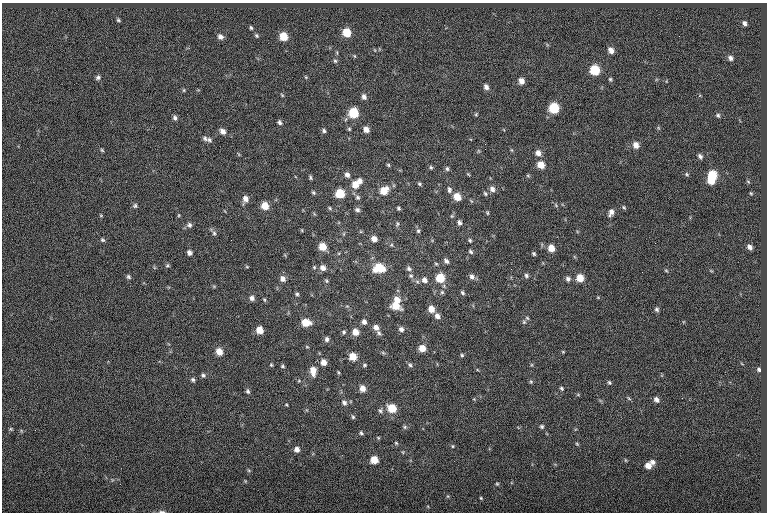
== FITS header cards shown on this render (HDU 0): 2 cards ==
NAXIS1  =                  765
NAXIS2  =                  510

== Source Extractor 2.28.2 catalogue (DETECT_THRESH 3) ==
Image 765 x 510 px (HDU 0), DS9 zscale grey, 1 PNG px = 1 image px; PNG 769 x 514 px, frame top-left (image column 1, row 510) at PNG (2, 3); no overlay
Background -0.0188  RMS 6.7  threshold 20.2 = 3 sigma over >= 5 px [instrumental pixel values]
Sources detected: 176; all 176 listed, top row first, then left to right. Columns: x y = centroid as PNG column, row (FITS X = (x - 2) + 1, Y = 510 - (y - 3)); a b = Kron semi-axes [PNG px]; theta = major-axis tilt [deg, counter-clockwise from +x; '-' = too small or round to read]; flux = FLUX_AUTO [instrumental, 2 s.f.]
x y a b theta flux
118 20 4 3 - 570
744 23 5 4 - 1300
251 28 5 4 - 630
346 33 7 7 - 8900
256 36 5 5 - 670
283 36 7 6 - 7800
220 37 7 7 - 1700
611 50 7 5 -54 2600
354 56 5 3 - 450
730 58 6 5 - 1400
335 61 5 5 - 760
595 70 7 6 - 16000
98 77 6 5 - 1000
306 77 5 5 - 450
610 79 6 4 -63 640
521 81 6 5 - 2700
486 87 7 5 -61 1600
184 90 5 4 - 530
282 95 6 3 -46 490
364 97 7 6 - 1600
554 108 7 6 - 20000
354 113 7 7 - 15000
476 114 5 4 - 510
718 115 6 5 - 850
175 118 6 5 - 1200
280 122 6 5 - 1100
349 129 4 4 - 560
366 129 6 5 - 2700
223 131 7 6 - 2100
324 131 5 5 - 860
205 138 7 6 - 1200
209 140 8 6 -30 1200
485 144 2 2 - 230
636 145 7 6 - 3200
485 149 2 2 - 560
102 150 5 4 - 560
512 150 6 3 -70 530
538 153 7 6 - 2600
700 156 6 5 - 1200
388 165 5 4 - 590
541 165 7 6 - 5400
431 167 5 4 - 650
447 169 7 5 -89 860
468 174 5 4 - 440
687 174 6 5 - 600
347 175 7 6 - 1600
712 175 7 7 - 14000
528 176 6 4 -1 550
310 177 5 4 - 650
360 181 7 5 -78 1800
711 181 6 5 - 6100
748 181 5 3 - 460
419 184 5 4 - 680
355 185 8 7 - 5000
492 189 7 6 - 2100
449 190 9 6 -81 1400
384 191 8 7 - 6800
313 193 5 5 - 670
340 193 6 6 - 13000
751 193 4 3 - 460
485 194 6 4 -62 680
358 197 6 5 - 970
457 197 7 6 - 6100
245 199 8 6 74 2600
556 205 7 4 -54 610
135 206 7 6 - 920
265 206 7 6 - 6200
624 207 6 4 -46 580
330 208 5 4 - 590
398 208 4 3 - 710
357 210 7 5 -17 1200
611 212 8 5 64 2200
487 213 6 4 -70 540
101 215 6 4 0 420
459 222 6 5 - 1200
397 224 7 4 82 690
189 225 7 6 - 1300
302 230 5 3 - 350
418 231 6 5 - 820
214 233 6 5 - 970
374 239 6 6 - 2900
103 240 6 5 - 760
470 240 4 4 - 650
322 247 7 6 - 6800
750 247 6 5 - 1700
551 248 6 6 - 5000
189 252 5 5 - 1700
471 252 6 4 -45 860
534 254 4 4 - 690
446 261 6 5 - 1400
167 265 6 5 - 660
247 267 5 3 - 400
314 267 5 4 - 540
323 268 7 6 - 2400
379 268 10 8 0 13000
409 268 8 6 -45 1200
666 270 5 3 - 490
526 275 5 5 - 990
411 276 7 6 - 1200
128 277 6 5 - 880
472 277 8 6 -66 1700
283 278 6 5 - 2700
440 278 7 6 - 12000
580 278 6 6 - 6700
568 279 6 6 - 1400
424 280 8 7 - 2200
326 281 6 4 -56 650
442 292 5 5 - 710
462 293 6 5 - 780
297 294 5 5 - 700
598 297 4 4 - 420
252 298 6 5 - 1700
264 300 5 4 - 500
397 300 8 7 - 3600
396 306 10 7 -23 6800
431 309 7 6 - 4300
657 309 6 5 - 990
437 316 7 6 - 2200
527 318 6 5 - 610
364 322 6 5 - 1700
524 322 6 6 - 730
306 323 8 6 -11 8000
376 327 7 6 - 2500
401 329 6 6 - 1600
260 330 6 6 - 5800
344 332 6 5 - 850
355 332 7 6 - 4200
379 333 8 5 -40 1100
327 339 7 6 - 1200
307 347 5 3 - 410
422 348 6 6 - 5200
219 351 7 6 - 4700
563 352 4 4 - 430
383 353 6 4 -43 600
462 355 4 4 - 660
353 356 6 6 - 6600
323 362 7 6 - 3000
271 365 5 4 - 550
364 365 5 4 - 600
410 365 6 5 - 930
282 366 5 4 - 630
759 369 4 3 - 860
313 371 9 6 -81 4800
338 372 5 3 - 470
203 375 6 5 - 930
193 380 5 5 - 920
299 381 5 3 - 490
531 382 6 4 70 660
609 382 5 4 - 730
362 388 7 6 - 3500
561 388 5 4 - 700
248 391 7 5 -68 940
578 395 6 3 -19 450
629 398 6 4 -44 540
656 400 6 5 - 1800
344 403 8 6 -50 1500
286 405 4 3 - 390
392 408 7 7 - 9600
380 411 7 6 - 960
353 417 6 5 - 690
542 426 5 5 - 840
405 427 6 5 - 800
11 429 5 4 - 540
361 433 6 4 -35 750
396 443 6 3 -45 510
577 444 6 3 -45 500
452 446 5 4 - 490
297 449 6 6 - 2200
374 460 6 6 - 6700
625 460 6 3 -71 440
653 462 7 5 -44 1700
648 466 7 6 - 3800
248 470 6 4 -70 550
497 484 4 4 - 520
481 498 4 3 - 480
162 512 8 3 0 850
At the frame edge (FLAGS 8, measured only in part): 1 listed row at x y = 162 512